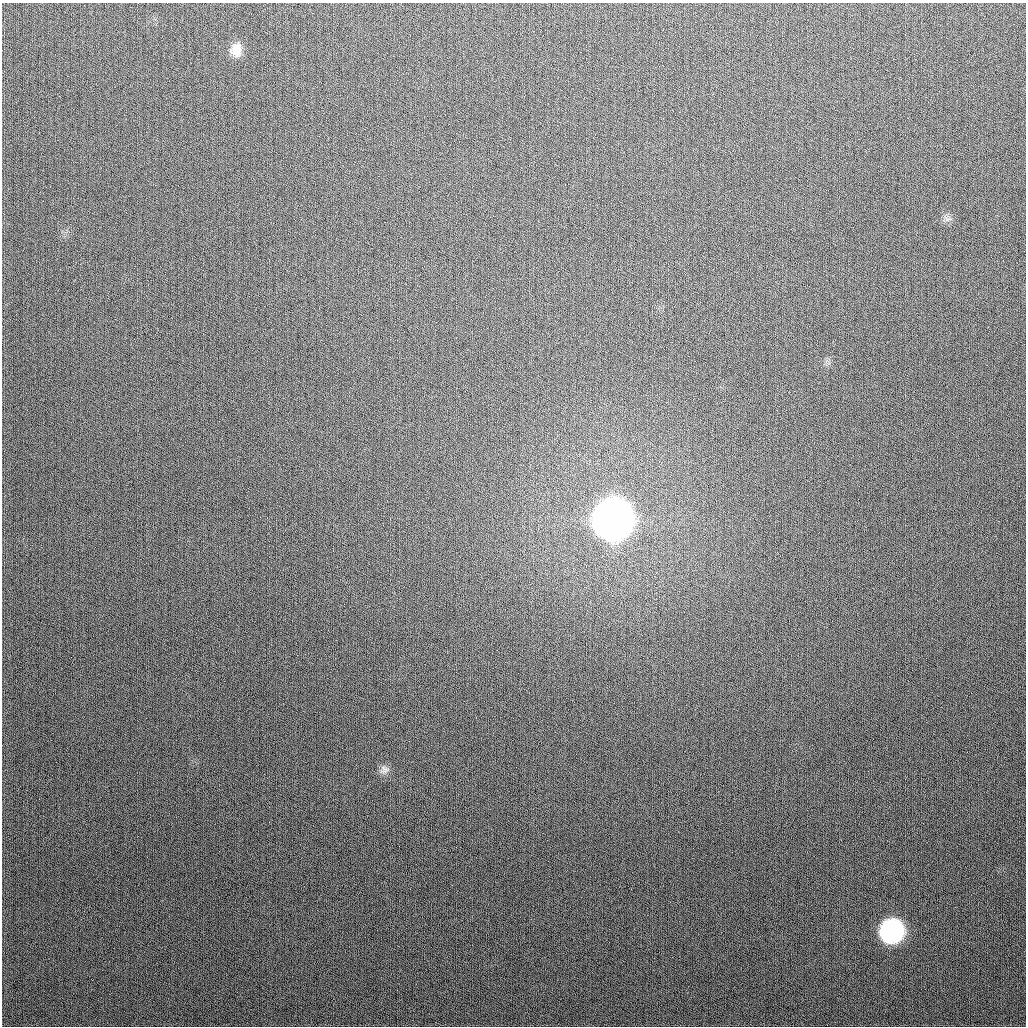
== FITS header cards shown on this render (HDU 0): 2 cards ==
NAXIS1  =                 1024
NAXIS2  =                 1024

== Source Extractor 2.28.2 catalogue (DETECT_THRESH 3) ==
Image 1024 x 1024 px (HDU 0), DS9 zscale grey, 1 PNG px = 1 image px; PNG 1028 x 1028 px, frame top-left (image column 1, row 1024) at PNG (2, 3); no overlay
Background 284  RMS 12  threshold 34.7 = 3 sigma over >= 5 px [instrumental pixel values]
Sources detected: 4; all 4 listed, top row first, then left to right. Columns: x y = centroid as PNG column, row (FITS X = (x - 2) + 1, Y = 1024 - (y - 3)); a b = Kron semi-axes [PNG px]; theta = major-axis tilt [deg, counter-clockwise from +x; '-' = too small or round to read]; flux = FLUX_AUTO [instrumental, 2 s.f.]
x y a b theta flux
236 50 16 13 86 1.0e+04
613 519 18 17 - 2.6e+06
384 770 13 11 -8 5.0e+03
892 931 15 15 - 2.0e+05